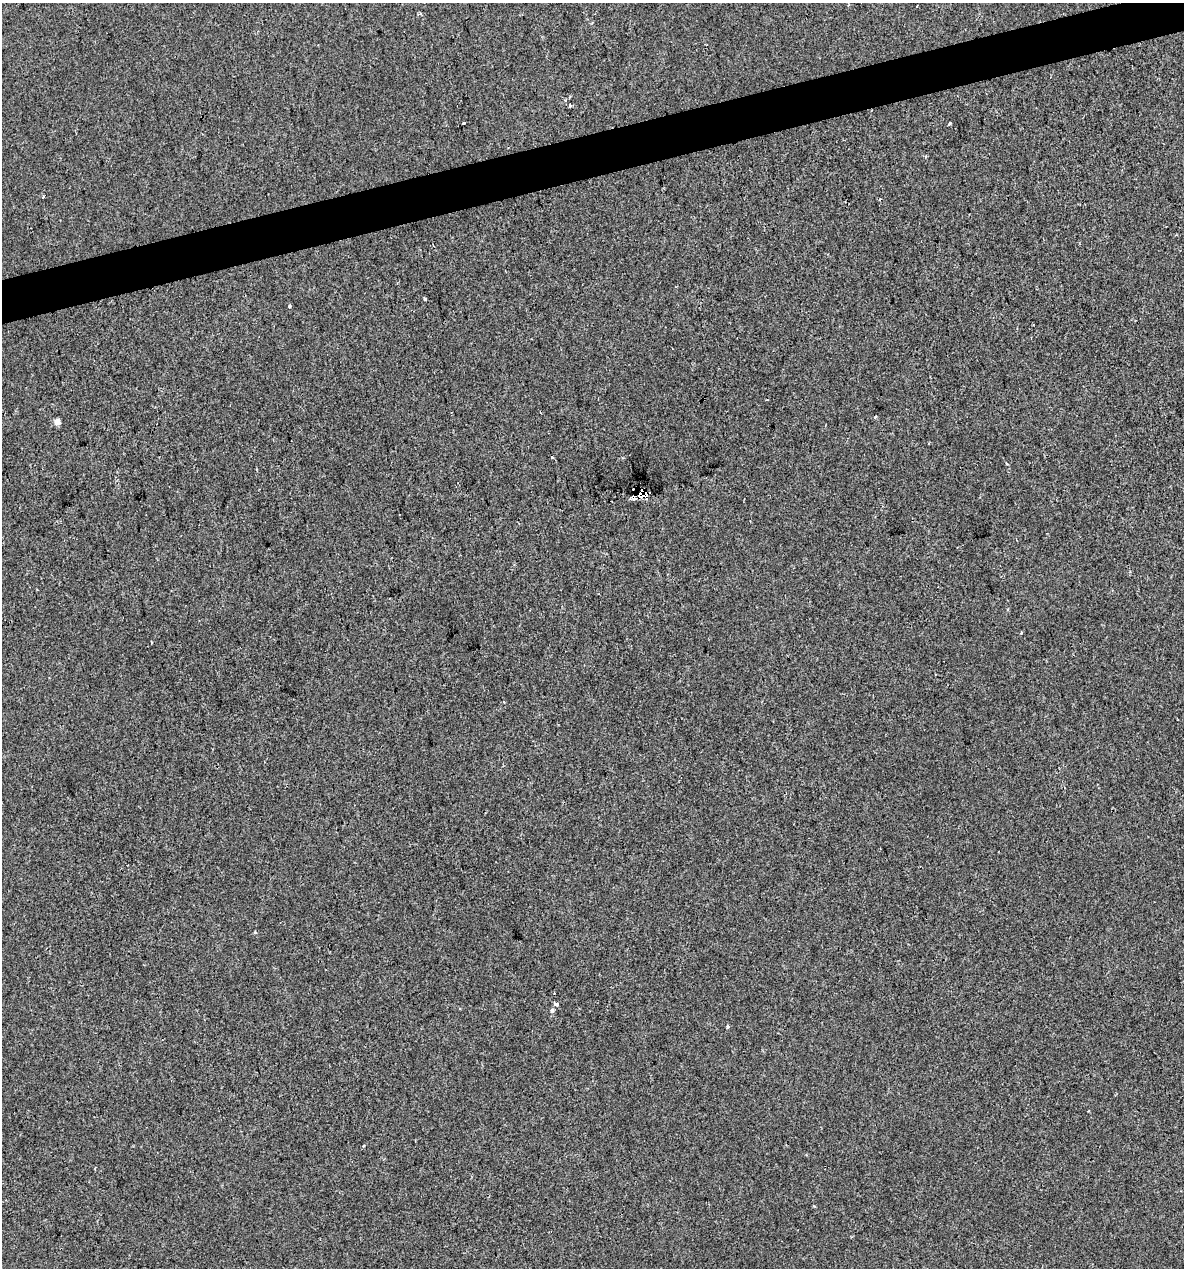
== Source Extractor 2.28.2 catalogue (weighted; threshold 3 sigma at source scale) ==
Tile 10 of 4 x 4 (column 2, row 3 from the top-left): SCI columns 1222-2403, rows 1267-2532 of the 4854 x 5064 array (HDU 1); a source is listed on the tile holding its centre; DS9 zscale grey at full resolution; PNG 1186 x 1270 px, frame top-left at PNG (2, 3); no overlay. Shown black and unused: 3% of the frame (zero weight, under 2 of 3 exposures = <1% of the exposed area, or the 3 px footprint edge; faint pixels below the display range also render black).
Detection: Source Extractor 2.28.2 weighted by HDU 2 'WHT'; one run over the whole footprint, this tile lists its part. Background -3.12e-04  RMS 0.0042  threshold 0.0188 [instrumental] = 3 sigma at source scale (4.5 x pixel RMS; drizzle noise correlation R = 1.50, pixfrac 1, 0.0396/0.0396 arcsec/px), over >= 5 px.
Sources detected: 20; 3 cosmic-ray / hot-pixel residue — not listed; the other 17 listed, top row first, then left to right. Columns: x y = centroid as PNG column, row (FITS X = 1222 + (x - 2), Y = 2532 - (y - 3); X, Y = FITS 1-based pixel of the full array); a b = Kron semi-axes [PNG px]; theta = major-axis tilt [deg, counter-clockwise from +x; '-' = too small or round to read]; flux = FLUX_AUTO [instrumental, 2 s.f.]
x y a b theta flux
570 106 3 3 - 0.77
464 122 3 3 - 2.1
949 123 3 3 - 1.7
926 156 4 4 - 0.48
42 198 3 3 - 1.1
425 299 3 3 - 0.51
289 306 4 3 - 0.43
875 417 4 3 - 0.75
57 422 5 5 - 3.6
552 457 3 3 - 0.75
1006 463 3 3 - 0.58
643 495 9 5 8 2600
151 642 3 2 - 0.45
556 1004 4 3 - 1.9
552 1010 5 5 - 0.87
728 1026 5 4 - 0.57
363 1146 3 3 - 0.58
Overlapping masked pixels (flux is a lower limit): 1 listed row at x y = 643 495